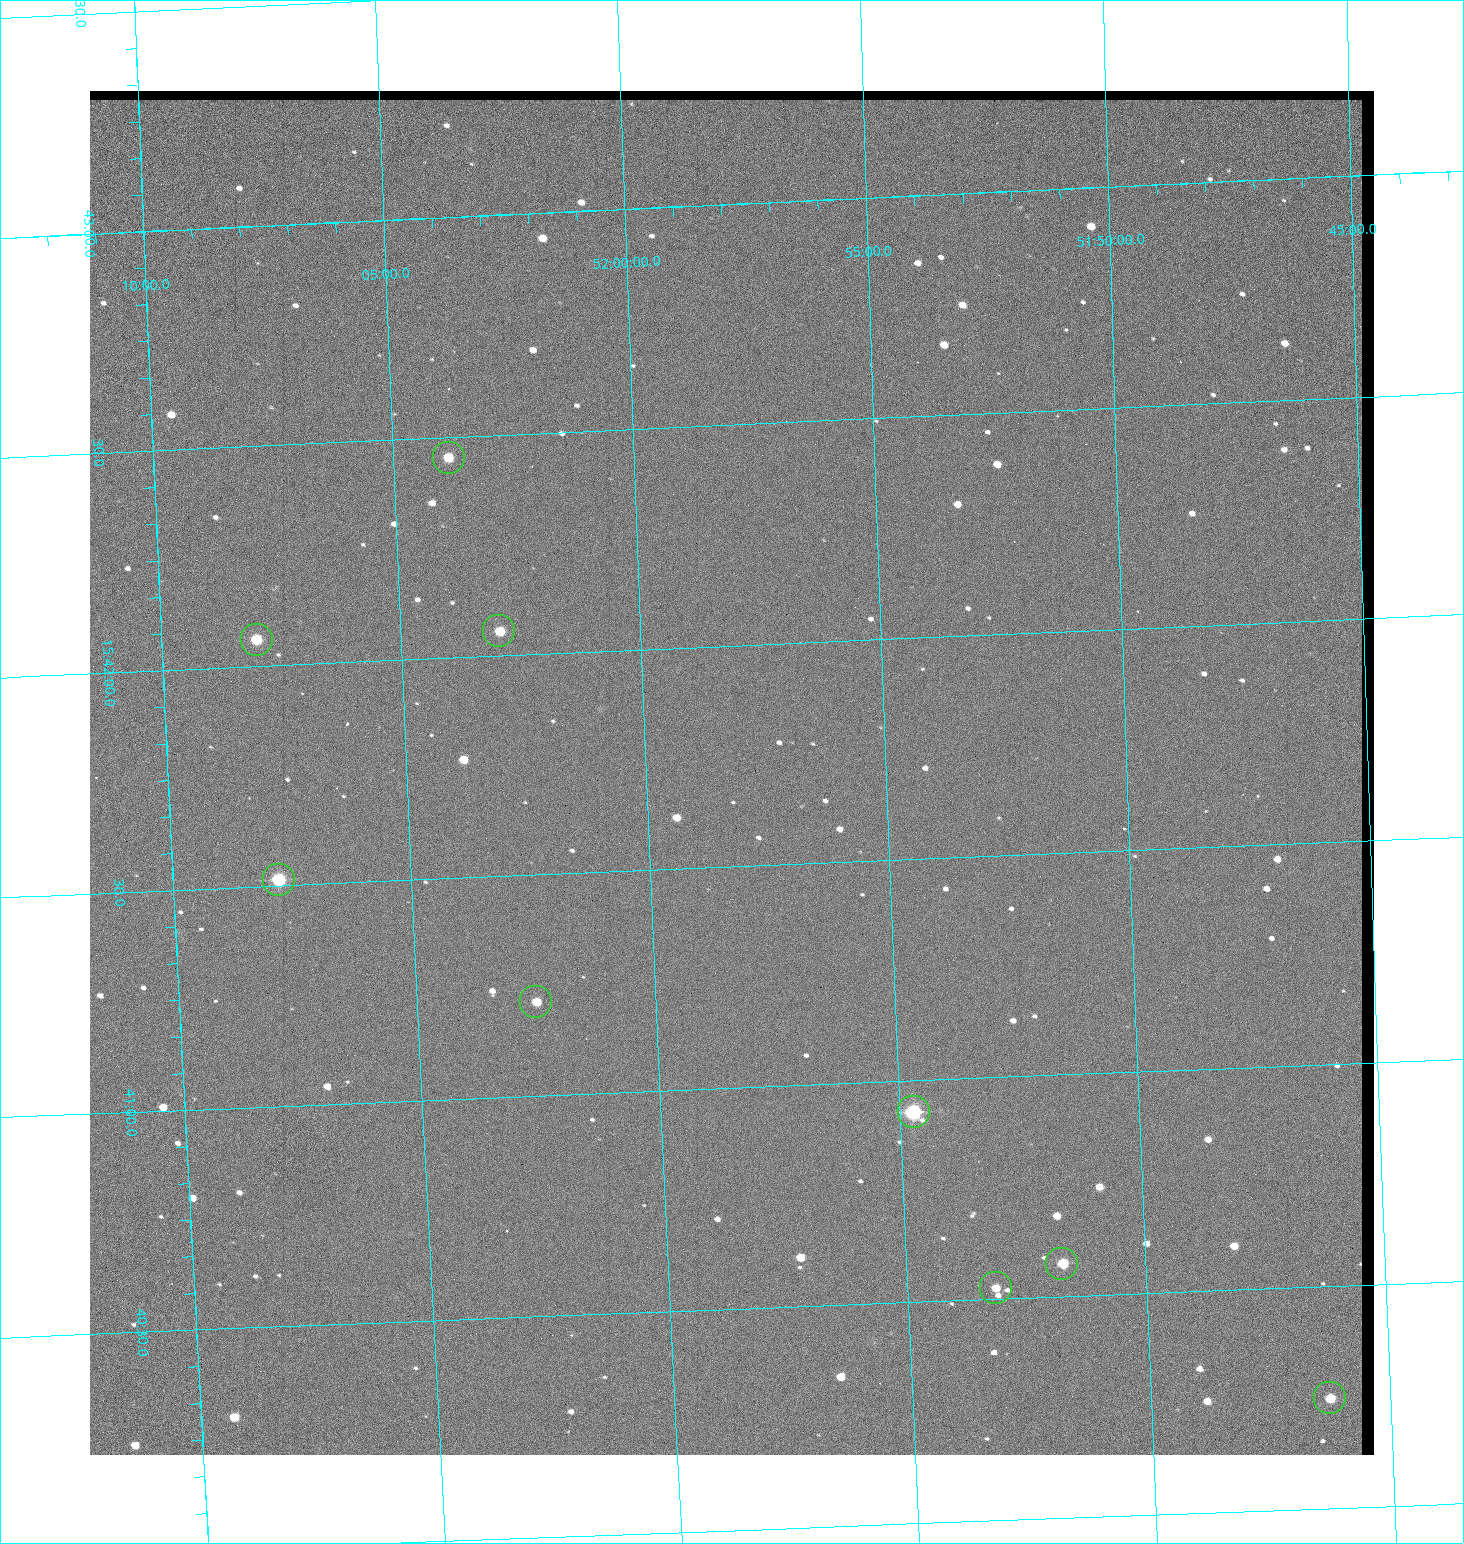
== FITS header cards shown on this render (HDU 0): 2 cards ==
NAXIS1  =                 1284 / length of data axis 1
NAXIS2  =                 1364 / length of data axis 2

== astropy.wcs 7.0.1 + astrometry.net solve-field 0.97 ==
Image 1284 x 1364 px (HDU 0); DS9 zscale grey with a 90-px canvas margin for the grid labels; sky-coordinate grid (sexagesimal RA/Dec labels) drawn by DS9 from the SOLVED WCS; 9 Tycho-2 reference stars matched to detected sources circled (green)
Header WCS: RA---TAN/DEC--TAN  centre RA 15:41:43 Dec +51:58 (235.43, +51.97 deg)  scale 1.26 arcsec/px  FOV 26.9' x 28.5'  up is +92 deg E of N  parity flipped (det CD > 0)
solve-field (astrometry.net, Tycho-2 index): VERIFIED the header's WCS against the Tycho-2 star catalogue (9 matches, 0 conflicts) and refined it, rather than solving blind
Solved WCS: RA---TAN-SIP/DEC--TAN-SIP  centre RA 15:41:43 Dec +51:58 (235.43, +51.97 deg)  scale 1.25 arcsec/px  FOV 26.8' x 28.5'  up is +92 deg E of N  parity flipped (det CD > 0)
The solver's refit moves the header's centre by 0.41 arcsec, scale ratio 0.997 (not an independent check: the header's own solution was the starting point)
Tycho-2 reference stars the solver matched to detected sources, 9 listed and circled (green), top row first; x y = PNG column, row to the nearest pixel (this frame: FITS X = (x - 90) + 1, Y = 1364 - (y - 91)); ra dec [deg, ICRS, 3 dp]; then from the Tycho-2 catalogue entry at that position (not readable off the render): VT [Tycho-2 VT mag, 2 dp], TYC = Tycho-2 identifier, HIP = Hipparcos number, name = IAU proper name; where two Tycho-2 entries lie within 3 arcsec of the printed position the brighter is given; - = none
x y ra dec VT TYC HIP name
449 458 235.614 +52.064 11.61 3489-1132-1 - -
499 631 235.514 +52.049 11.19 3489-1407-1 - -
257 640 235.515 +52.133 11.12 3489-1380-1 - -
279 880 235.378 +52.130 9.31 3489-1322-1 76850 -
536 1002 235.303 +52.042 11.52 3489-958-1 - -
914 1112 235.232 +51.912 9.59 3489-824-1 - -
1062 1264 235.143 +51.862 10.97 3489-1016-1 - -
996 1288 235.131 +51.886 12.29 3489-908-1 - -
1330 1398 235.062 +51.771 11.53 3489-1453-1 - -